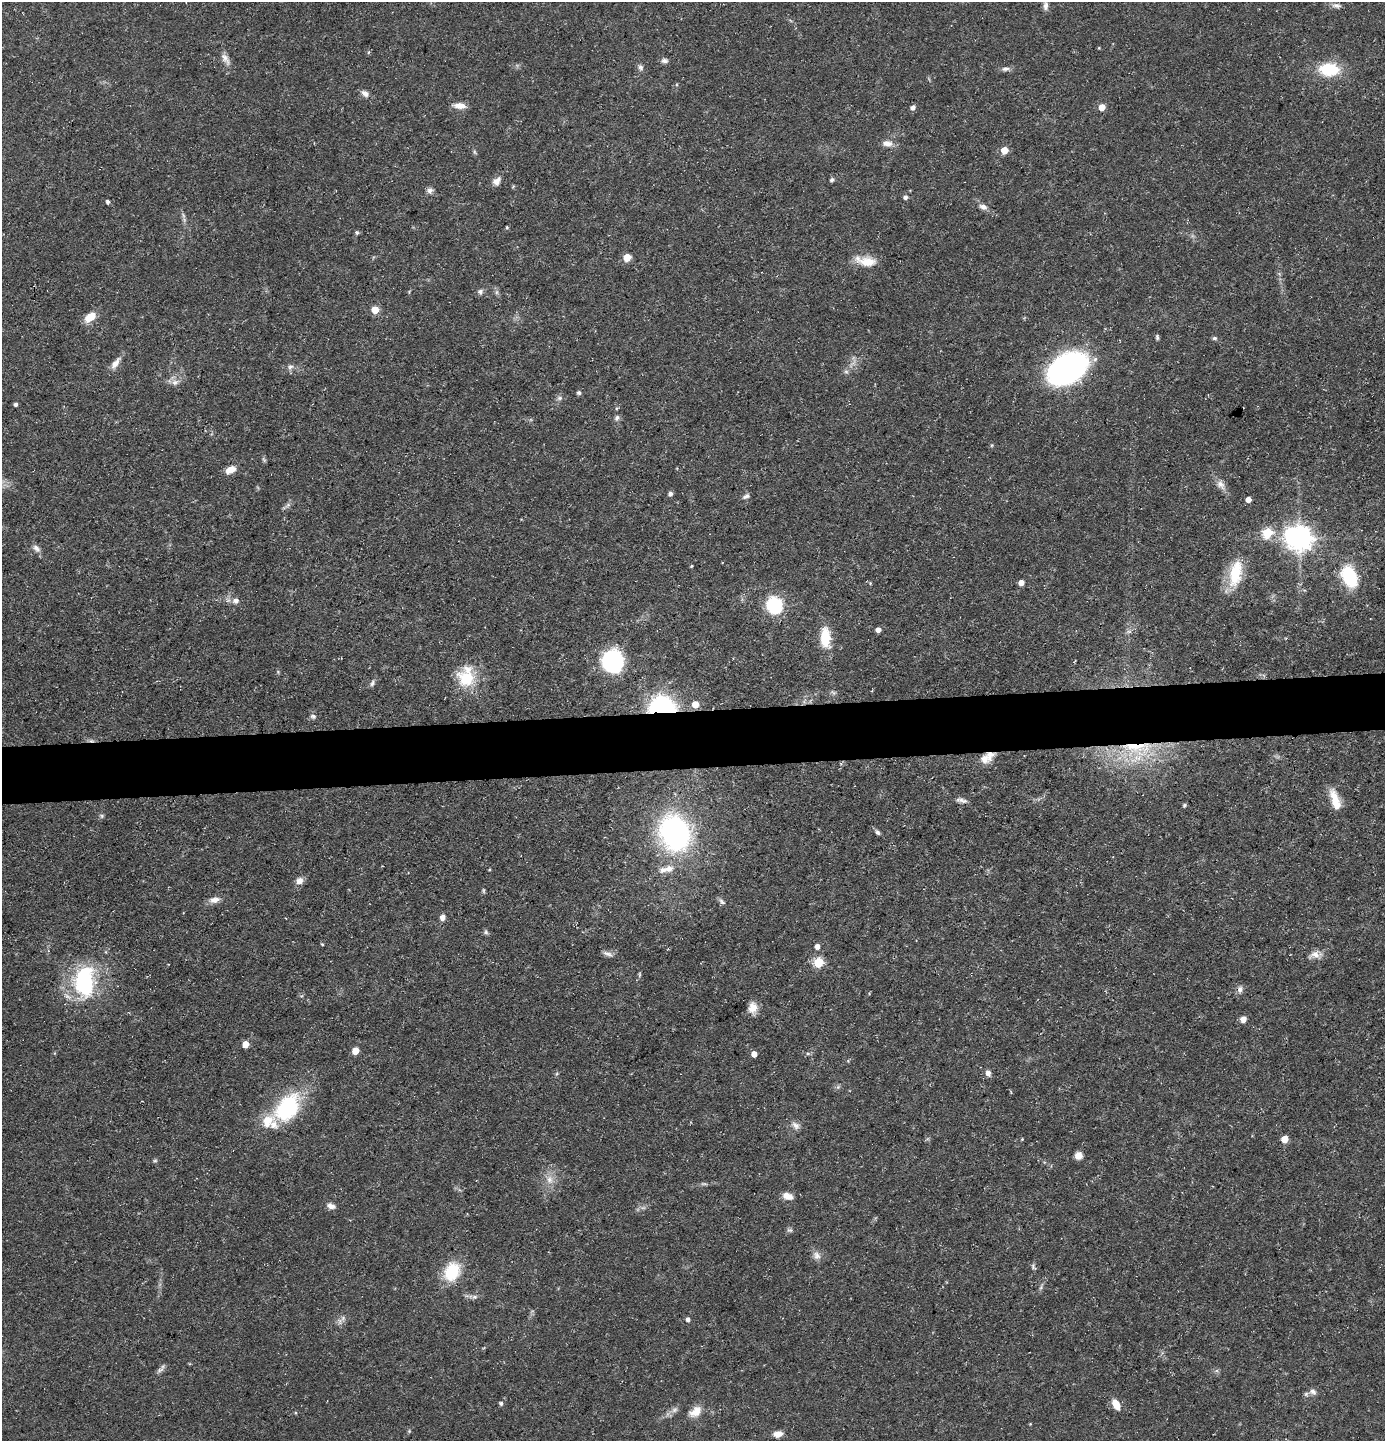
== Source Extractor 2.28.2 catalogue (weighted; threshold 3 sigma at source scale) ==
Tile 5 of 3 x 3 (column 2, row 2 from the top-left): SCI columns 1456-2838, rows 1440-2878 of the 4292 x 4317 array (HDU 1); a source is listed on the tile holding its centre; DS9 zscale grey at full resolution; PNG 1387 x 1443 px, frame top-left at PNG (2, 2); no overlay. Shown black and unused: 4% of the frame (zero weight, under 3 of 5 exposures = <1% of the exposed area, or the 3 px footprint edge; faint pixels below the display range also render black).
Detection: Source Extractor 2.28.2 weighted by HDU 2 'WHT'; one run over the whole footprint, this tile lists its part. Background 0.0975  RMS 0.0046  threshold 0.0207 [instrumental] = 3 sigma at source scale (4.5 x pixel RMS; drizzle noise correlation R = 1.50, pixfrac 1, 0.05/0.05 arcsec/px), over >= 5 px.
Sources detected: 122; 1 inside a brighter object's white glare — not listed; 3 inside a brighter listed object's ellipse — not listed separately; the other 118 listed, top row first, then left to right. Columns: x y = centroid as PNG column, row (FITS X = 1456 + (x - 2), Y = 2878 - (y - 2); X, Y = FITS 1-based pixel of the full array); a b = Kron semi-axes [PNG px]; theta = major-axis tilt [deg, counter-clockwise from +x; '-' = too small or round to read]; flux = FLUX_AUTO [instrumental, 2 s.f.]
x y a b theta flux
1337 5 11 6 -11 1.8
1046 6 12 6 89 1.9
225 59 18 8 -57 3.1
664 61 9 6 5 1.5
641 67 8 7 - 1.4
1005 69 10 6 10 1.7
1329 69 22 14 -2 19
365 93 10 7 -37 2.3
459 106 15 7 -3 3.7
913 107 6 5 - 1.8
1102 107 5 5 - 6.3
887 143 13 8 -6 3.4
1004 150 5 5 - 8
475 152 6 4 -70 0.69
832 180 6 5 - 0.96
497 181 12 8 57 2.9
430 191 8 7 - 1.6
905 197 5 5 - 1.4
108 201 4 4 - 1
983 207 10 6 -19 2.2
507 227 4 3 - 0.49
357 232 5 5 - 0.74
627 257 5 5 - 11
866 261 27 11 -10 8.3
480 291 7 6 - 1.5
375 310 5 5 - 9.1
90 317 14 8 38 6.5
1157 337 7 4 -89 0.81
1214 338 7 5 -13 0.85
115 363 17 7 54 3.5
853 363 11 5 52 1.9
290 367 9 6 19 1.5
1067 368 27 18 32 180
175 382 10 7 19 2.5
579 393 5 4 - 1.1
559 398 8 6 15 1.2
16 404 4 4 - 1.3
616 408 5 3 - 0.5
617 418 9 6 70 1.4
264 460 9 4 -59 0.73
231 469 13 8 23 4.3
1221 485 15 9 -50 3.3
670 494 6 6 - 1.2
746 496 10 5 27 1.3
1248 500 4 4 - 3.8
288 505 8 4 37 1.2
1267 533 6 5 - 24
1300 538 8 8 - 490
36 548 12 6 -40 2
691 566 4 3 - 0.51
1235 574 34 15 79 17
1349 577 17 11 -66 34
1021 583 5 4 - 3.7
236 601 9 8 - 2.4
774 606 12 11 - 37
878 630 5 4 - 2.3
1129 632 9 4 7 1.1
825 637 20 10 -87 15
613 661 22 20 -89 43
278 672 5 4 - 0.54
466 677 27 21 86 18
372 683 11 5 72 1.2
833 692 9 3 -44 0.77
695 704 5 5 - 5.9
662 706 28 20 -4 44
313 716 8 7 - 1.3
1137 748 51 21 1 42
990 755 13 12 - 4.5
962 800 16 5 -12 1.9
1335 800 28 10 -72 8.4
1184 805 5 4 - 0.77
102 816 6 5 - 0.79
877 832 8 5 -50 1.1
675 834 30 24 -70 110
669 868 12 9 28 4.1
489 870 4 3 - 0.41
299 881 10 8 39 2.7
483 890 6 4 -72 0.62
215 900 13 8 10 3.1
722 901 11 5 -41 1.4
443 917 7 5 79 2.7
486 932 7 5 -48 0.95
322 944 5 3 - 0.41
817 946 5 5 - 2.4
608 954 15 5 -16 1.8
1315 954 14 10 -22 3.5
818 962 5 5 - 24
639 974 7 4 -90 0.62
85 981 39 24 89 45
1240 989 10 7 83 2
753 1007 13 10 81 4.7
1243 1019 5 5 - 4
245 1044 5 5 - 7.4
355 1051 5 5 - 8.1
754 1054 5 4 - 4
988 1073 6 5 - 2.4
287 1108 38 24 52 38
796 1125 12 7 -41 2.4
1022 1139 4 4 - 0.38
1285 1139 5 5 - 7
1079 1156 7 7 - 3.7
155 1161 6 4 1 0.65
549 1180 13 9 -90 4.1
788 1196 11 8 -16 3.9
331 1206 9 6 -22 2.3
789 1230 8 6 -14 0.97
817 1255 12 9 -59 2.7
452 1271 23 17 62 17
1041 1287 6 5 - 0.9
688 1319 5 4 - 1.6
340 1321 10 5 -90 1.6
160 1370 12 6 25 1.6
1313 1391 10 8 -28 2.1
501 1403 5 5 - 0.92
1116 1405 11 7 -62 6.1
674 1410 9 7 32 1.9
695 1412 18 11 36 5.4
778 1434 9 6 8 3.8
Overlapping masked pixels (flux is a lower limit): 3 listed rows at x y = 662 706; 1137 748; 990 755